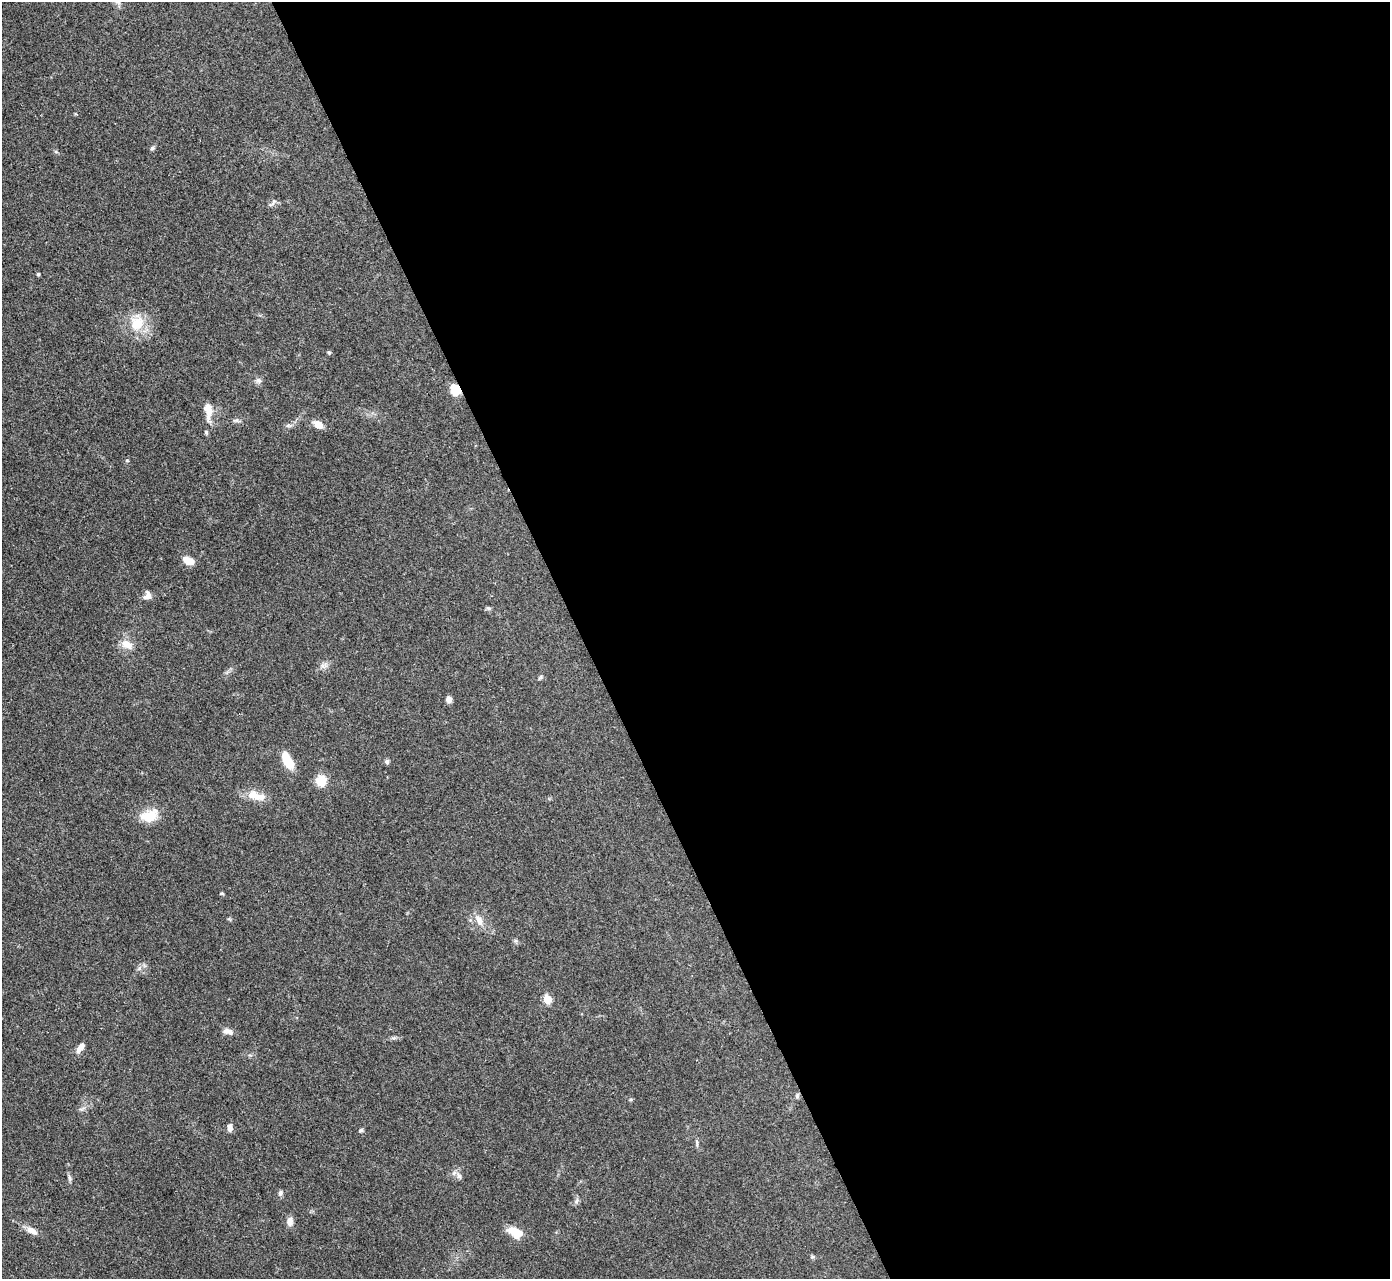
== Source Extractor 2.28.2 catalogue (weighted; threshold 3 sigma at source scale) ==
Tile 8 of 4 x 4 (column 4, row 2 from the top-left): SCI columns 4167-5554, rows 2707-3983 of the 5555 x 5545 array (HDU 1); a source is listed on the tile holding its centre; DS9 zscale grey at full resolution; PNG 1392 x 1281 px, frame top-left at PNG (2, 2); no overlay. Shown black and unused: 58% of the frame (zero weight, under 3 of 4 exposures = <1% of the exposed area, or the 3 px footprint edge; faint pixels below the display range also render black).
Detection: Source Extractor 2.28.2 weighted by HDU 2 'WHT'; one run over the whole footprint, this tile lists its part. Background 0.07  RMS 0.0052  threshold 0.0235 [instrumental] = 3 sigma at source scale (4.5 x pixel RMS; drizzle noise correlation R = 1.50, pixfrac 1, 0.05/0.05 arcsec/px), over >= 5 px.
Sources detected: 41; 3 inside a brighter listed object's ellipse — not listed separately; the other 38 listed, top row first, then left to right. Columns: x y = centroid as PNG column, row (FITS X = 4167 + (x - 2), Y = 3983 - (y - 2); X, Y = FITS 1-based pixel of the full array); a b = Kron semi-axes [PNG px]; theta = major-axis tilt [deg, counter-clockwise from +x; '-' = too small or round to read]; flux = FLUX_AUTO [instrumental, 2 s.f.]
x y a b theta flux
152 148 6 5 - 0.89
274 201 11 4 57 1.2
38 274 4 3 - 0.91
137 323 22 19 52 13
329 352 4 4 - 0.95
258 380 8 7 - 1.7
455 390 13 10 -67 6.9
209 411 25 9 86 5.4
236 420 9 4 -8 1.1
318 424 11 7 -32 4.4
127 460 5 3 - 0.48
188 561 10 6 -26 7
147 596 10 8 70 2.8
127 644 16 9 -26 5.8
323 666 9 5 -25 1.8
449 699 7 6 - 2.6
287 761 21 10 -64 10
387 762 6 6 - 1.1
321 780 8 8 - 13
253 795 24 11 -20 7.8
149 816 18 12 19 12
222 893 5 4 - 0.56
479 920 16 8 -66 4.3
547 999 5 5 - 17
225 1031 8 7 - 2
80 1047 14 6 53 3.3
797 1096 7 5 71 0.92
230 1128 8 5 89 2.6
361 1130 6 4 17 0.84
697 1142 9 3 -77 0.97
459 1176 10 6 -53 1.9
69 1178 10 4 -79 1.2
280 1193 7 5 72 1.4
576 1201 9 5 68 1.2
290 1221 11 8 90 2.9
31 1231 16 7 -30 4.1
515 1232 17 10 -28 8.8
812 1257 6 3 18 0.66
Overlapping masked pixels (flux is a lower limit): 1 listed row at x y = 455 390